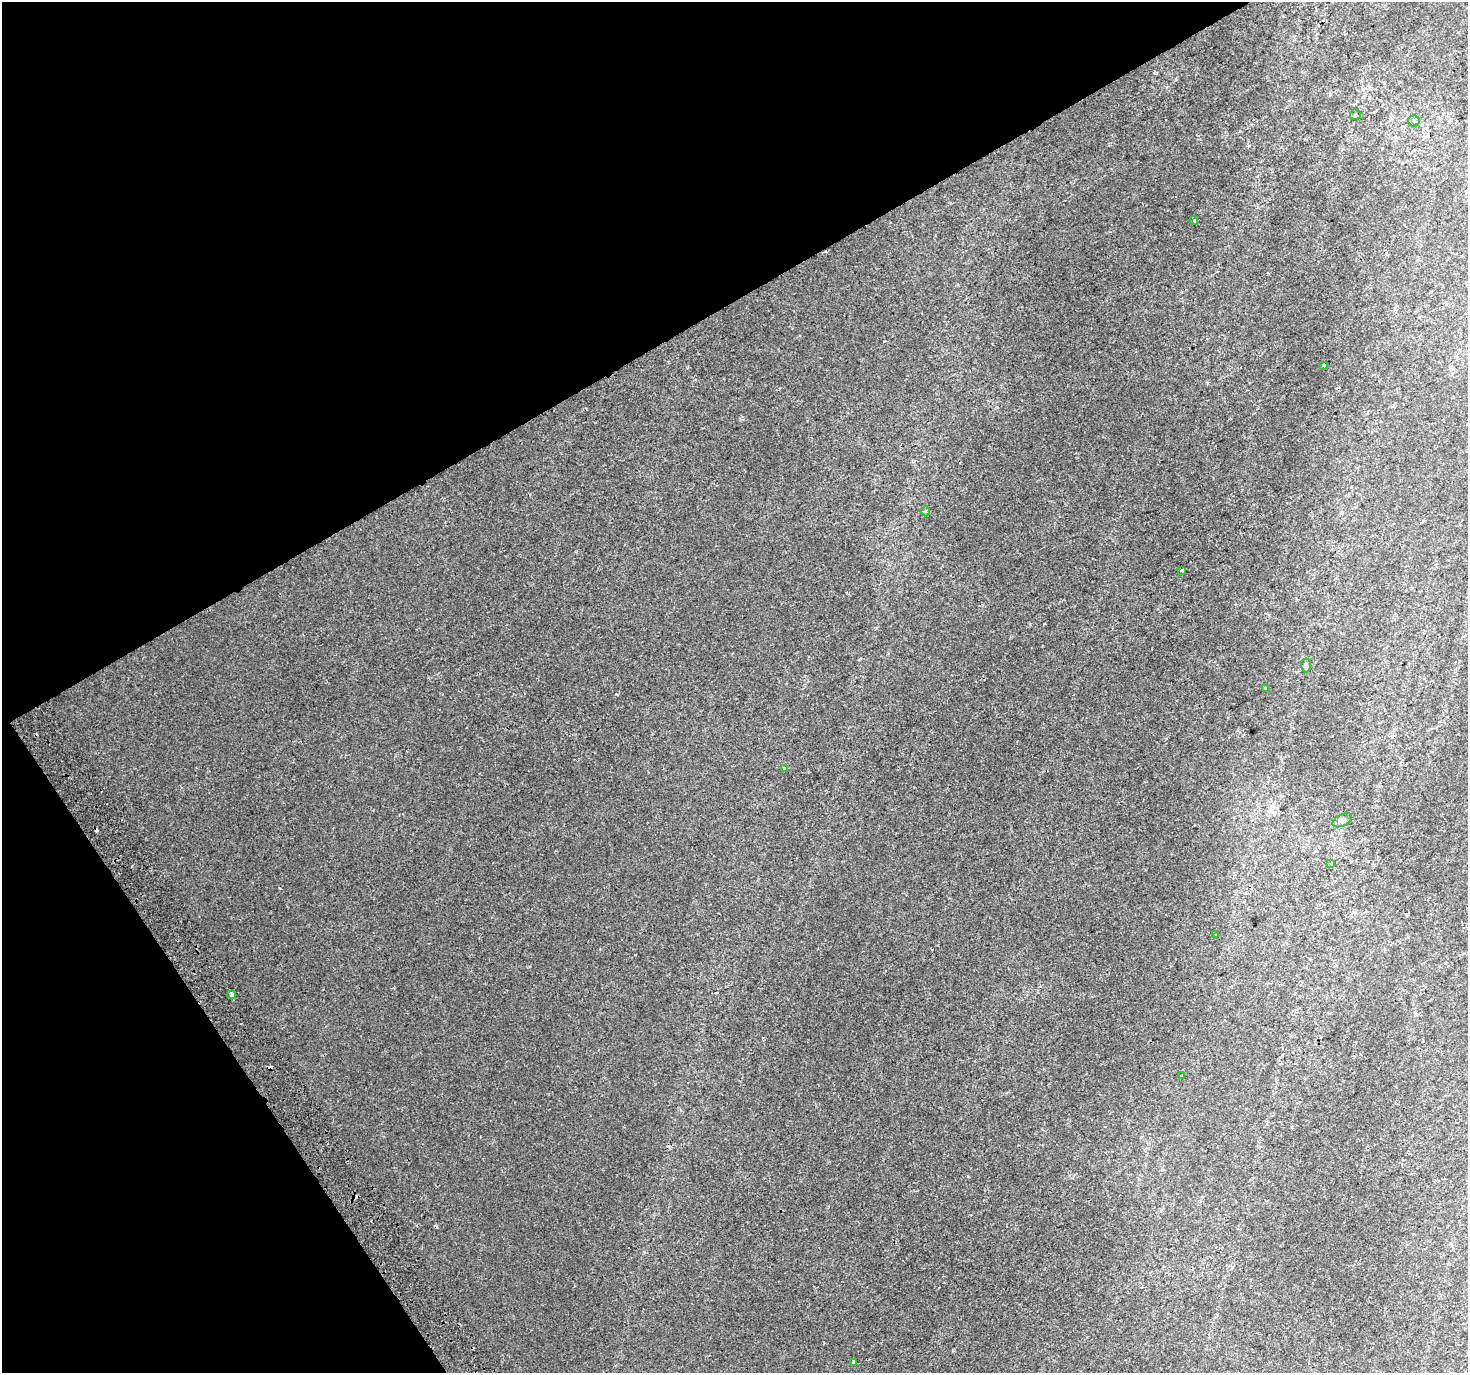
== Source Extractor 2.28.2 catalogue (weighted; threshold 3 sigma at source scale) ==
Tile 5 of 4 x 4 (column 1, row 2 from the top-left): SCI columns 41-1506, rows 2939-4309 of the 5943 x 5816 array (HDU 1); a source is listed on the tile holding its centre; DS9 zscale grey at full resolution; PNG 1470 x 1375 px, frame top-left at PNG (2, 2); each listed source drawn as its Kron ellipse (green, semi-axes under 4 px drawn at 4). Shown black and unused: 30% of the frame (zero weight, under 2 of 3 exposures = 2% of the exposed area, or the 3 px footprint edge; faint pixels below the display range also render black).
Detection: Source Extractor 2.28.2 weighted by HDU 2 'WHT'; one run over the whole footprint, this tile lists its part. Background 8.95e-04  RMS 0.0029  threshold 0.013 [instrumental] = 3 sigma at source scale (4.5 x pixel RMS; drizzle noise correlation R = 1.50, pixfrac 1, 0.0396/0.0396 arcsec/px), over >= 5 px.
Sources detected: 20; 5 cosmic-ray / hot-pixel residue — neither listed nor drawn; the other 15 listed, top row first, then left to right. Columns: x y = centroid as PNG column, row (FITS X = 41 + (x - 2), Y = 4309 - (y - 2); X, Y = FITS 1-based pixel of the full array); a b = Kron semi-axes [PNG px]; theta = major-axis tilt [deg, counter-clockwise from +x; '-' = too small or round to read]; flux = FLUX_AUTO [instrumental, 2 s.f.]
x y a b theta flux
1355 115 5 5 - 0.59
1414 121 6 5 - 0.65
1194 221 4 3 - 0.43
1324 365 4 3 - 0.41
926 511 5 3 - 0.36
1182 570 4 3 - 1.5
1306 665 7 5 -87 0.49
1265 689 3 3 - 0.98
784 768 3 3 - 1.8
1342 820 10 6 27 0.86
1331 863 3 3 - 1.6
1215 935 3 2 - 0.32
232 994 4 3 - 1.8
1181 1076 3 3 - 0.48
853 1362 3 3 - 0.92
Unlisted compact peaks at least as high as the median listed source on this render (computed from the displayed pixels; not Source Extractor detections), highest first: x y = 616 694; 884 341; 644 1252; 1207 383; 1044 624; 968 1176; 997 407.